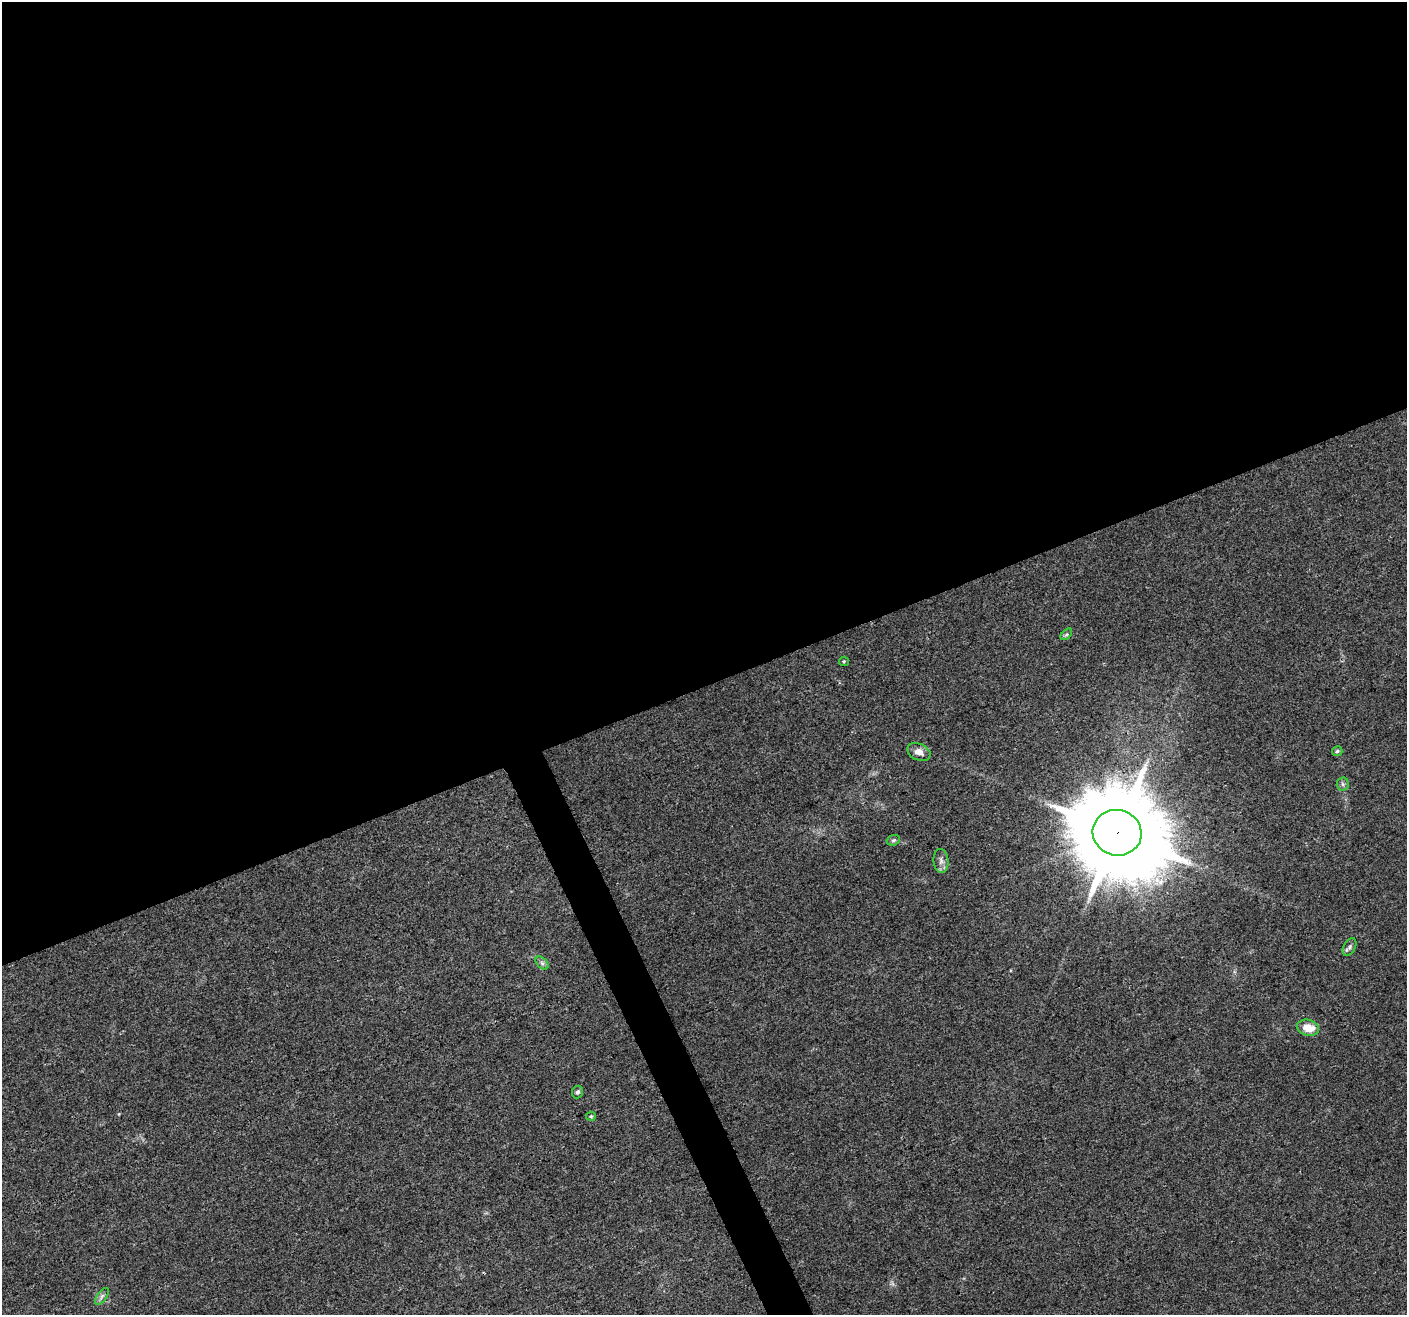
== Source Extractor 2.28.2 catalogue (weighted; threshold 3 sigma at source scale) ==
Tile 2 of 4 x 4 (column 2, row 1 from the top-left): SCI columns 1406-2810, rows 4025-5337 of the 5624 x 5482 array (HDU 1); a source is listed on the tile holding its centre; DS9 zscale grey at full resolution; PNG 1409 x 1317 px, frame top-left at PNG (2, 2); each listed source drawn as its Kron ellipse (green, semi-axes under 4 px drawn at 4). Shown black and unused: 54% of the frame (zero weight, under 3 of 4 exposures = <1% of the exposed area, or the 3 px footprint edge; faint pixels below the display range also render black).
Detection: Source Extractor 2.28.2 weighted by HDU 2 'WHT'; one run over the whole footprint, this tile lists its part. Background 0.0295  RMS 0.0046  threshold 0.0208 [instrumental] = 3 sigma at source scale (4.5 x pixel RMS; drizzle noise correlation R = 1.50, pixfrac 1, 0.0396/0.0396 arcsec/px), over >= 5 px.
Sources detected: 14; all 14 listed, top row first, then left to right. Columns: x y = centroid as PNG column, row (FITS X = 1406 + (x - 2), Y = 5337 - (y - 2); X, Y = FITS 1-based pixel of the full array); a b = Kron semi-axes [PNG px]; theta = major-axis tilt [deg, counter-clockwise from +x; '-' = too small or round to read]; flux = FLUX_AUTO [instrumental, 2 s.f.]
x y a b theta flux
1066 634 7 4 44 0.8
844 661 5 4 - 0.57
1337 751 5 5 - 0.89
919 752 12 8 -24 3.4
1343 784 6 6 - 1.1
1117 833 24 23 - 8800
893 840 7 5 20 0.83
941 861 12 7 -84 2.1
1350 947 9 5 59 1.3
542 963 8 4 -45 1.1
1308 1028 11 8 -13 7.5
578 1092 6 5 - 1.1
591 1116 5 4 - 0.55
102 1296 10 4 55 1.5
Overlapping masked pixels (flux is a lower limit): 1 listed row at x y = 1117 833